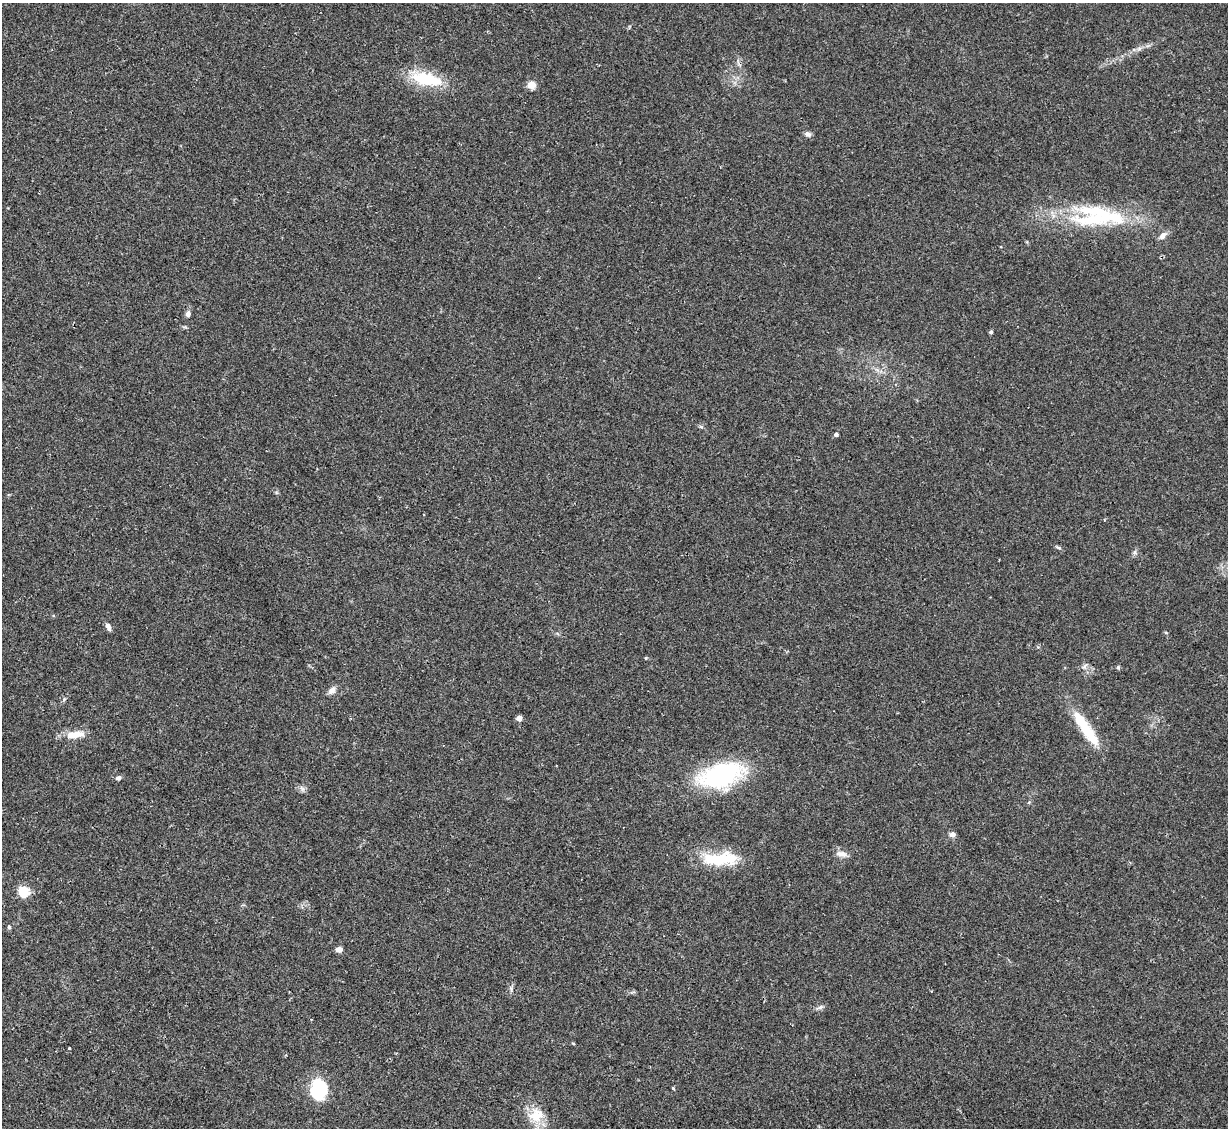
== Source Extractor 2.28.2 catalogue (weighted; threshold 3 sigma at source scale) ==
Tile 7 of 4 x 4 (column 3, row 2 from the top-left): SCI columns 2456-3681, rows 2502-3627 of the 4908 x 4890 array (HDU 1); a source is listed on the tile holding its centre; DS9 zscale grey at full resolution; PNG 1230 x 1130 px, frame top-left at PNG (2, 3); no overlay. Shown black and unused: <1% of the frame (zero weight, under 2 of 3 exposures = <1% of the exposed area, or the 3 px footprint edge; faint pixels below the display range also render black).
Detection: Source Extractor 2.28.2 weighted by HDU 2 'WHT'; one run over the whole footprint, this tile lists its part. Background 0.0692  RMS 0.0091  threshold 0.0411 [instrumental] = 3 sigma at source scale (4.5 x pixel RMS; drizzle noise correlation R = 1.50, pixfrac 1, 0.05/0.05 arcsec/px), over >= 5 px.
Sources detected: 41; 3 inside a brighter object's white glare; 1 cosmic-ray / hot-pixel residue — not listed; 1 inside a brighter listed object's ellipse — not listed separately; the other 36 listed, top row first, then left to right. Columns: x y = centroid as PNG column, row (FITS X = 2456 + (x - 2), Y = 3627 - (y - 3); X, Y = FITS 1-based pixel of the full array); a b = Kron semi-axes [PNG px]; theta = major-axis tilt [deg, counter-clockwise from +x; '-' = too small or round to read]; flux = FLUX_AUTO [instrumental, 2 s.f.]
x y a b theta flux
1139 49 7 4 1 2.2
427 79 37 14 -11 43
532 85 8 8 - 7.8
808 134 8 6 -25 3.3
1093 219 71 18 0 75
1162 236 11 7 46 4.8
188 314 8 6 83 3
991 332 4 3 - 1.8
701 427 6 4 -19 1.3
836 434 4 4 - 2.3
1059 547 8 4 -10 1.5
1135 552 6 5 - 2
108 626 10 5 -66 4.1
646 658 5 3 - 0.72
1085 666 9 4 42 1.9
1118 667 5 4 - 1.5
332 690 10 7 51 4.8
64 699 6 4 45 1.4
519 718 4 4 - 7.9
1085 728 49 10 -56 38
78 734 17 9 2 9.9
721 775 39 20 18 140
118 778 6 5 - 2.6
302 788 7 4 -19 2.4
1029 802 5 3 - 1
952 835 6 5 - 4.8
842 854 13 7 -9 6
728 859 35 20 6 30
23 892 13 12 - 14
9 927 5 4 - 1.7
339 949 6 5 - 5.5
820 1007 8 5 44 2.1
69 1048 3 3 - 0.88
673 1088 3 3 - 1.8
319 1089 22 17 85 44
536 1115 21 20 - 20